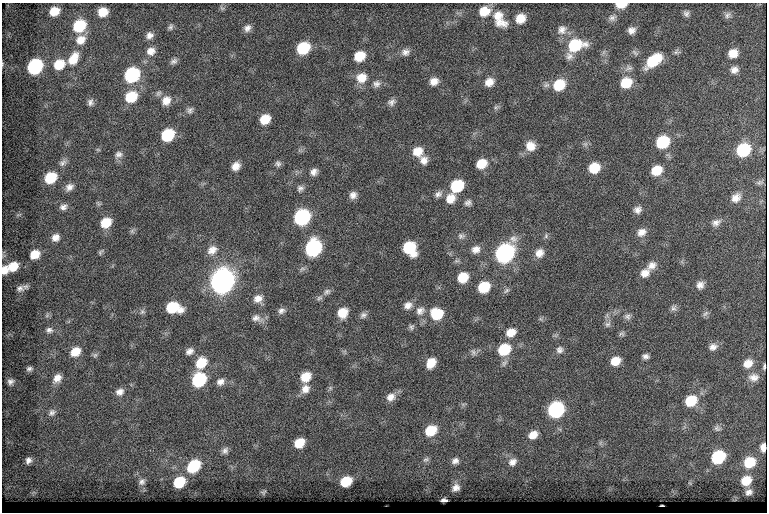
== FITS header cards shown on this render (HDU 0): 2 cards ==
NAXIS1  =                  765
NAXIS2  =                  510

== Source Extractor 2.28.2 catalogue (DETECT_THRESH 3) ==
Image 765 x 510 px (HDU 0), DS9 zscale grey, 1 PNG px = 1 image px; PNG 769 x 514 px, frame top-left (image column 1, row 510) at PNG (2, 3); no overlay
Background 66.5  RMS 6.7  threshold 20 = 3 sigma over >= 5 px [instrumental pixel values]
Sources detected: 170; all 170 listed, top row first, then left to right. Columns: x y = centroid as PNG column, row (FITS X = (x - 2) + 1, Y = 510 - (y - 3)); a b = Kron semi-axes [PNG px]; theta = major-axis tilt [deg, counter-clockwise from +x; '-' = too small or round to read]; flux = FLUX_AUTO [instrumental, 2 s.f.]
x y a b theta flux
621 4 8 5 1 8600
222 8 8 4 -36 680
54 11 9 7 28 7200
484 11 11 9 20 7900
103 12 8 7 - 6700
686 14 8 7 - 1400
727 15 10 7 58 1500
520 18 10 9 - 6400
612 18 10 8 34 1700
500 19 23 13 -61 8100
79 26 11 9 41 20000
170 27 8 6 57 1100
247 28 10 8 45 2300
562 30 13 12 - 3400
631 30 7 6 - 2300
149 35 8 7 - 2400
81 40 13 11 33 5600
575 45 16 11 13 22000
303 48 10 9 - 22000
151 51 11 9 18 3500
405 52 11 9 8 2400
635 53 10 4 -45 1000
733 53 10 9 - 5100
359 56 10 9 - 9500
569 56 10 10 - 2300
73 59 17 11 60 7400
654 60 18 9 39 17000
174 61 9 6 24 1500
2 64 6 3 72 450
59 64 12 10 33 9800
35 67 10 9 - 52000
629 68 11 7 12 1800
734 70 9 8 - 2500
132 75 10 9 - 51000
361 78 12 11 - 6600
434 81 9 8 - 3500
489 82 10 8 33 4000
626 83 11 10 - 11000
376 84 10 9 - 2100
559 85 12 10 36 13000
131 97 11 10 - 15000
166 101 12 11 - 4700
90 102 9 7 83 1700
391 102 10 8 35 1900
496 107 7 4 18 790
190 110 10 7 42 1600
265 119 9 8 - 8700
167 135 10 8 36 24000
663 142 11 9 33 23000
530 146 11 11 - 5000
98 150 6 4 -19 490
743 150 11 9 35 30000
417 151 11 11 - 6100
119 154 10 8 10 1900
424 160 10 9 - 3100
63 163 12 8 37 2000
278 163 8 7 - 1300
481 164 11 9 27 7500
236 166 9 7 46 3800
594 168 10 9 - 10000
656 170 10 9 - 9000
314 172 8 7 - 2200
50 178 10 8 34 15000
760 182 8 6 12 1000
457 186 11 9 35 21000
69 187 11 8 38 2600
300 188 9 8 - 1500
438 194 11 7 35 2100
353 195 9 8 - 2500
450 198 12 10 60 5300
736 198 12 9 42 3700
468 203 8 7 - 1600
63 207 10 7 9 2100
637 210 10 9 - 2400
302 217 10 9 - 72000
716 222 13 8 25 2600
106 223 10 8 34 9500
641 232 12 10 24 3400
461 236 11 7 5 1600
546 236 7 5 71 890
55 237 9 8 - 3000
514 239 11 10 - 2800
313 248 11 9 48 84000
409 248 11 10 - 24000
476 249 11 9 22 3100
212 250 13 10 37 3800
100 252 9 5 52 800
504 253 11 9 40 150000
539 253 10 9 - 3500
35 254 9 8 - 6200
652 265 13 9 41 3300
13 266 10 8 29 7800
4 270 8 7 - 4000
645 273 12 10 37 3900
463 277 10 9 - 9600
222 281 11 10 - 500000
700 285 9 8 - 2600
484 287 10 8 34 15000
20 288 11 9 21 2100
506 290 9 5 51 1100
327 292 11 7 33 1500
319 298 8 6 17 1100
258 299 11 9 9 3600
408 305 11 9 30 3000
173 307 12 8 -7 19000
674 308 9 7 22 1300
281 311 9 8 - 1700
420 311 13 11 40 3500
142 312 7 6 - 1100
342 313 10 9 - 7700
705 313 10 5 41 1100
437 314 11 11 - 15000
363 315 10 8 22 1600
627 316 9 7 -10 1600
256 318 14 9 -14 2800
607 324 8 7 - 1400
411 327 8 6 75 1100
49 330 10 8 -6 1800
511 332 11 9 25 5100
622 334 8 6 6 940
713 347 10 8 20 2400
504 349 11 10 - 17000
560 350 9 9 - 1800
189 351 10 8 30 2400
75 352 11 8 36 6700
473 352 9 7 -82 1400
95 355 6 6 - 960
645 356 7 6 - 1600
615 361 9 7 27 5900
201 363 12 9 52 11000
431 363 10 8 57 6000
748 363 11 9 30 4700
764 366 5 2 - 750
29 369 8 5 9 1200
306 377 10 8 38 7900
754 377 12 9 3 3400
57 378 11 8 54 3600
199 380 10 8 43 40000
10 382 6 5 - 1500
220 382 10 8 27 2500
330 388 7 4 72 700
305 389 11 9 51 3600
120 392 10 8 21 2500
391 397 11 9 35 3400
691 401 11 9 32 13000
556 410 10 9 - 70000
52 413 10 8 54 1800
717 428 9 6 -51 1200
431 430 11 9 31 11000
533 435 11 8 30 4500
299 443 10 8 36 8500
600 443 7 4 72 800
763 447 6 5 - 2800
225 451 10 9 - 2000
718 457 10 8 36 30000
426 459 9 6 24 1200
28 460 9 7 64 2200
455 461 9 7 15 2000
512 462 12 9 32 3100
749 462 9 7 34 10000
194 466 12 9 43 24000
346 481 11 9 31 13000
746 481 8 7 - 5400
142 482 11 9 46 2700
179 482 11 9 39 17000
456 488 9 7 42 2500
263 492 9 7 47 1100
748 492 5 3 - 780
444 500 6 4 3 1300
662 505 3 2 - 390
At the frame edge (FLAGS 8, measured only in part): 4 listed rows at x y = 621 4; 2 64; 4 270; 763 447